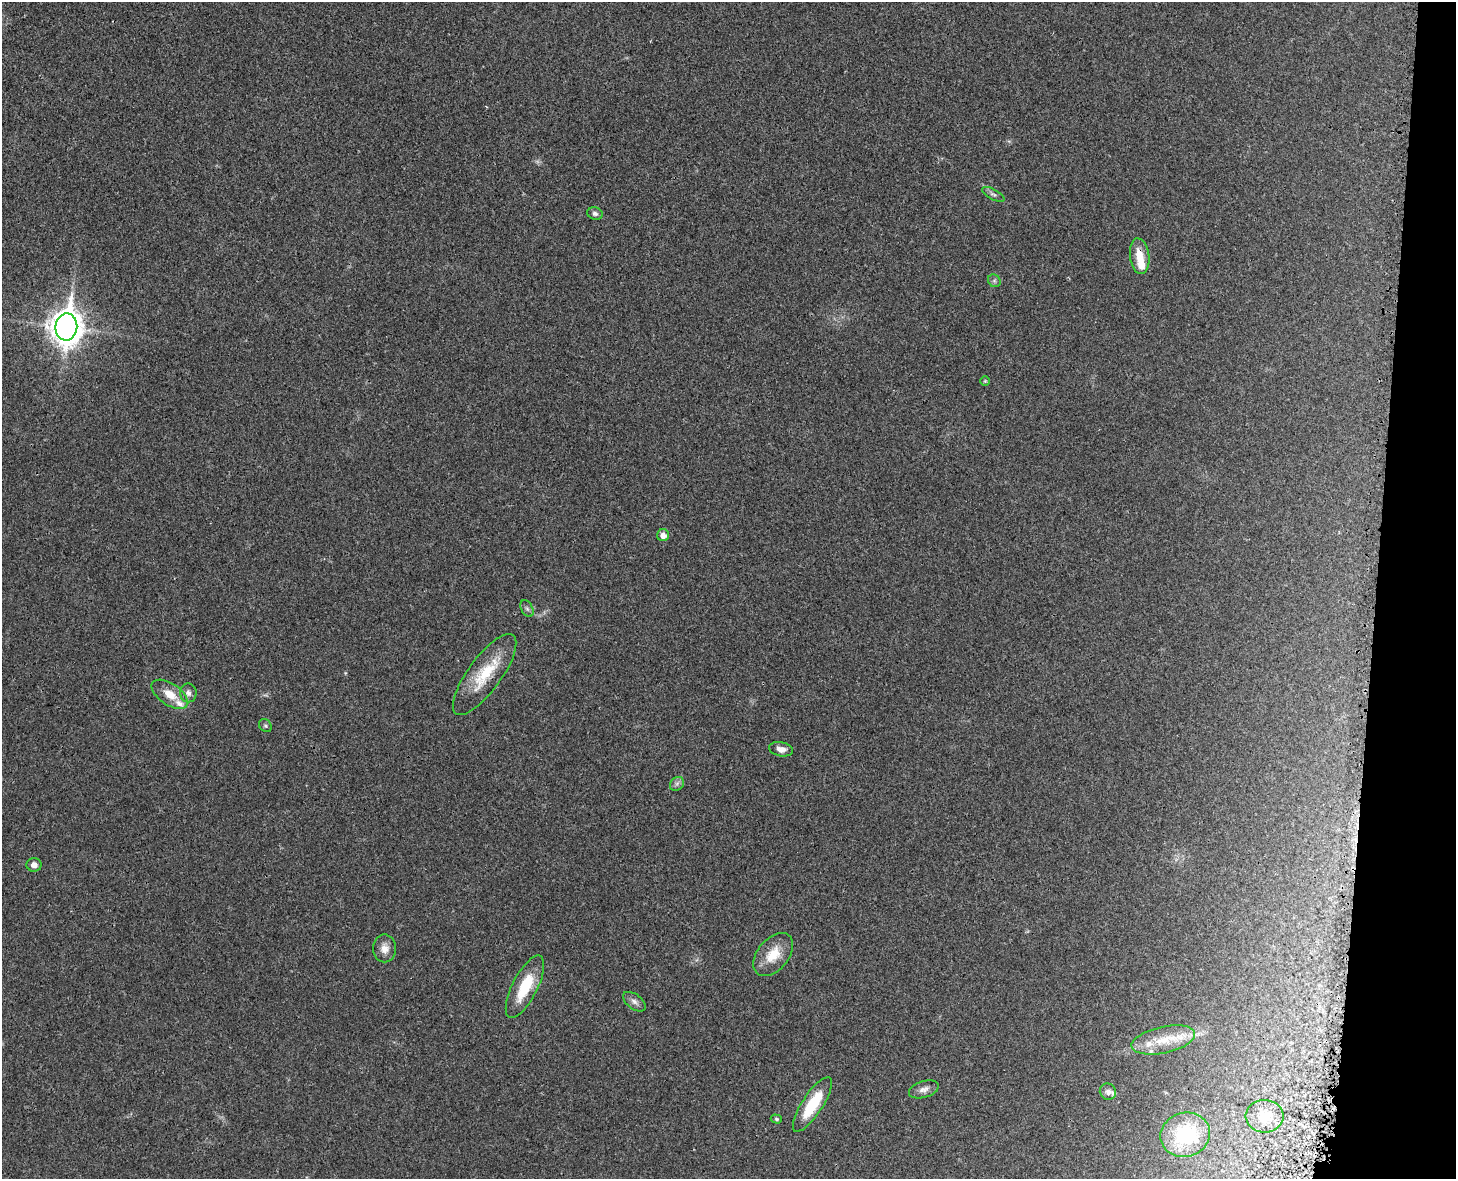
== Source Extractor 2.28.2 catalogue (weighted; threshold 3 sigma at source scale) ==
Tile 6 of 3 x 4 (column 3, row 2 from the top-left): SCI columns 3100-4553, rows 2438-3614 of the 4860 x 4873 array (HDU 1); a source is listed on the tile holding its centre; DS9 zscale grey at full resolution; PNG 1458 x 1181 px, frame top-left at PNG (2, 2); each listed source drawn as its Kron ellipse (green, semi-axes under 4 px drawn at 4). Shown black and unused: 6% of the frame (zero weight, under 3 of 4 exposures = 8% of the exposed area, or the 3 px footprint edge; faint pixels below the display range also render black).
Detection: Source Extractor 2.28.2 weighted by HDU 2 'WHT'; one run over the whole footprint, this tile lists its part. Background 0.0215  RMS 0.0034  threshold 0.0155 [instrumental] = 3 sigma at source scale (4.5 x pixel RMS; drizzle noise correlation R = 1.50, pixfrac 1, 0.05/0.05 arcsec/px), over >= 5 px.
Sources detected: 33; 7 inside a brighter listed object's ellipse — not listed separately; the other 26 listed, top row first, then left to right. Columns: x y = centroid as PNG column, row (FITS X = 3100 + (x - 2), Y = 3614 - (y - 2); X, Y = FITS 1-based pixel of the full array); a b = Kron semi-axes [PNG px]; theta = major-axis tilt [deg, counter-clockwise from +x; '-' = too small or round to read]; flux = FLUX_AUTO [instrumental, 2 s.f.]
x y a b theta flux
993 194 12 5 -28 1.1
595 214 8 6 -16 1.1
1140 256 18 9 -83 5.5
994 281 7 5 -45 0.65
66 327 13 11 83 540
985 381 5 5 - 0.41
663 535 6 6 - 2.3
527 609 9 5 -63 0.87
485 674 48 16 54 14
188 693 9 8 - 1.6
170 694 21 10 -34 5.4
265 726 7 5 -43 0.67
781 749 12 7 -11 2.3
677 784 7 6 - 1
34 865 7 6 - 1.7
384 948 14 11 -90 3.1
773 955 25 15 50 7.9
525 987 34 12 63 13
634 1002 13 7 -38 1.6
1163 1040 32 13 12 8.5
924 1089 15 8 17 2
1108 1092 8 8 - 1.5
812 1105 32 10 57 13
1264 1116 19 16 -4 6.3
776 1119 6 4 -18 0.55
1185 1135 25 22 16 21
Overlapping masked pixels (flux is a lower limit): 1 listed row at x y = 1140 256